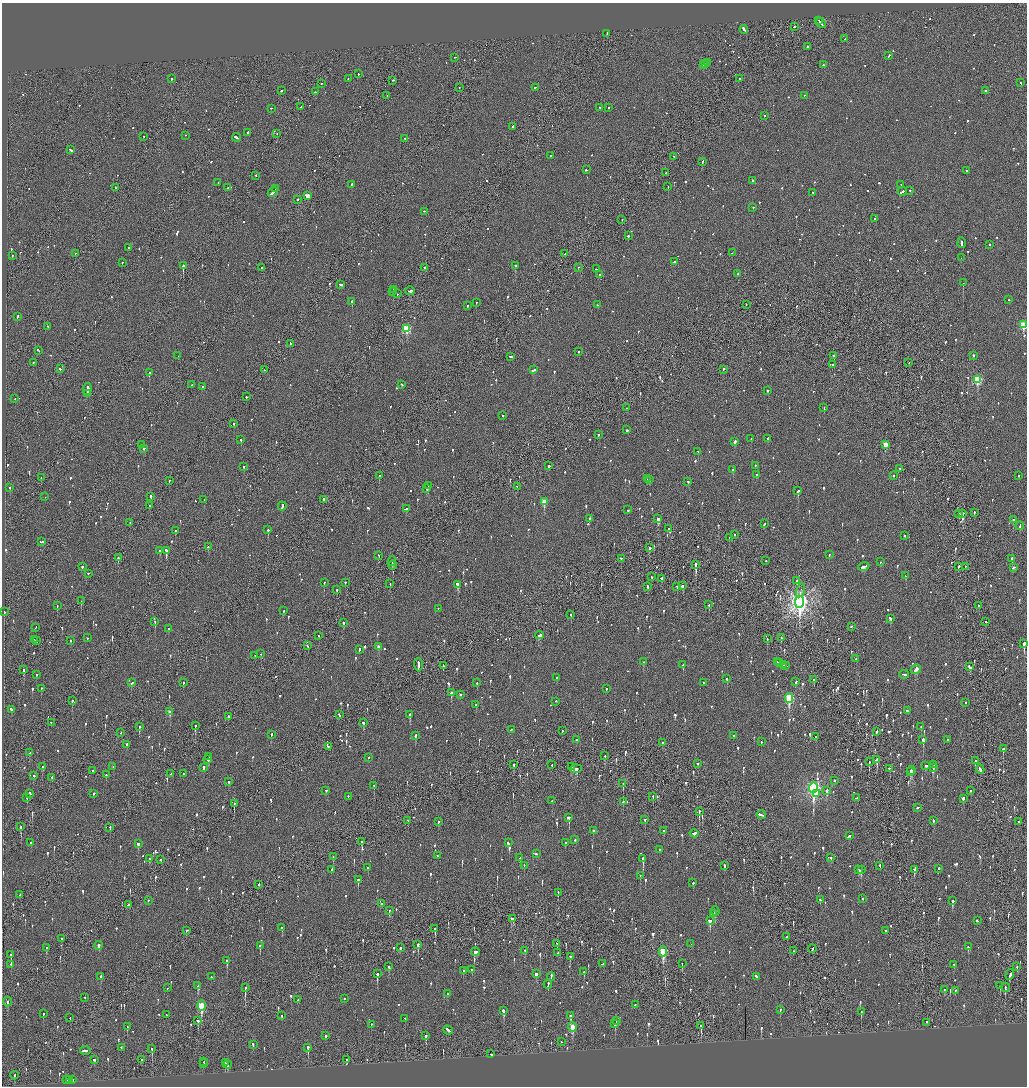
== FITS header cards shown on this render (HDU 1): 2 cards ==
NAXIS1  =                 2050
NAXIS2  =                 2168

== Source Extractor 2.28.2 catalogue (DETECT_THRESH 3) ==
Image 2050 x 2168 px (HDU 1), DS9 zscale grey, zoomed out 1/2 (1 PNG px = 2 x 2 image px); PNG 1029 x 1088 px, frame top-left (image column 2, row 2168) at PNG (2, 3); each listed source drawn as its Kron ellipse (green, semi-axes under 4 px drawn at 4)
Background -0.11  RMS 0.077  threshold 0.23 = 3 sigma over >= 5 px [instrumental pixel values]
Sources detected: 1435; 51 cannot appear on this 1/2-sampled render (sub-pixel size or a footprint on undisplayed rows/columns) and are neither listed nor drawn; of the other 1384, the 500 brightest by FLUX_AUTO listed and drawn (884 fainter detections omitted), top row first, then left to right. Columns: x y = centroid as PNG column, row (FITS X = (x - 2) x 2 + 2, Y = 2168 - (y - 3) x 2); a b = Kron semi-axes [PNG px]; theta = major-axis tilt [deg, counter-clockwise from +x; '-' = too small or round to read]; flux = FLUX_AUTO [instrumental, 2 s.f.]
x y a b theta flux
818 21 2 1 - 130
821 23 6 2 -51 450
794 27 2 2 - 150
744 30 4 2 - 590
607 34 3 1 - 100
845 39 2 2 - 59
807 47 2 2 - 150
889 56 3 2 - 110
455 58 2 1 - 66
708 63 2 1 - 140
706 64 3 2 - 270
703 65 2 2 - 100
823 65 2 2 - 56
358 74 2 2 - 67
172 79 2 2 - 250
348 79 2 2 - 64
739 79 2 1 - 150
393 81 2 1 - 120
1021 83 2 2 - 63
321 84 2 2 - 76
459 88 2 1 - 59
535 88 2 1 - 360
281 91 2 2 - 150
985 91 2 2 - 180
315 92 2 2 - 140
387 96 2 1 - 58
804 96 2 2 - 59
301 107 2 2 - 73
600 108 2 2 - 92
608 108 2 2 - 72
271 109 2 2 - 96
764 116 2 2 - 59
513 127 2 2 - 86
248 133 2 2 - 230
277 134 2 1 - 58
186 136 2 2 - 93
143 137 2 1 - 210
236 138 4 2 - 240
405 139 2 2 - 72
71 150 4 2 - 170
550 156 2 2 - 130
674 157 2 2 - 62
702 162 3 2 - 76
586 170 3 2 - 72
966 171 2 2 - 130
666 173 2 2 - 99
256 176 2 2 - 85
752 181 2 2 - 310
218 183 2 2 - 75
351 185 2 2 - 120
901 185 2 2 - 71
668 187 2 1 - 92
116 188 2 2 - 83
228 188 2 2 - 59
276 189 3 1 - 110
910 191 2 2 - 130
902 192 4 2 - 130
273 193 5 2 - 320
813 193 3 2 - 70
308 196 3 2 - 200
298 200 2 1 - 91
753 208 2 1 - 100
424 212 2 2 - 58
875 219 2 2 - 110
622 220 2 1 - 110
628 236 2 2 - 240
961 243 5 2 - 210
990 245 2 2 - 200
128 248 2 2 - 58
732 253 2 2 - 91
75 254 2 2 - 57
565 254 3 2 - 140
12 256 2 2 - 85
961 258 2 1 - 120
675 262 3 2 - 84
122 263 2 2 - 110
183 266 2 2 - 960
516 266 2 2 - 380
262 268 2 2 - 74
425 268 2 2 - 100
578 268 2 1 - 70
596 269 3 2 - 77
738 274 2 1 - 69
600 275 2 2 - 150
963 283 2 2 - 110
340 285 3 2 - 140
393 290 2 1 - 280
410 291 4 2 - 450
393 292 2 2 - 140
397 294 2 2 - 130
1009 300 2 2 - 57
352 302 2 2 - 310
476 303 2 2 - 73
597 305 2 2 - 62
746 305 2 2 - 75
467 306 2 2 - 62
17 317 3 2 - 95
1023 325 3 3 - 820
48 327 2 2 - 58
407 329 3 3 - 920
290 344 3 2 - 90
38 351 3 2 - 110
579 352 2 1 - 190
178 356 2 2 - 74
834 356 2 1 - 410
973 356 2 2 - 140
510 357 3 2 - 150
33 363 2 2 - 68
909 363 2 1 - 100
832 365 2 2 - 72
60 369 3 2 - 88
264 370 2 2 - 94
533 370 4 2 - 140
723 370 2 1 - 93
149 373 2 2 - 390
977 380 4 3 - 1200
191 385 2 2 - 88
401 385 3 2 - 56
202 387 2 2 - 57
87 389 6 2 84 420
768 391 2 2 - 100
87 394 3 1 - 140
246 397 2 2 - 95
15 399 2 2 - 68
626 408 2 1 - 95
824 408 2 2 - 94
503 416 2 1 - 170
234 424 2 2 - 360
627 430 2 2 - 240
598 435 2 2 - 200
751 439 2 2 - 56
768 439 2 2 - 110
241 440 2 2 - 150
735 442 3 2 - 170
141 445 2 2 - 100
885 445 3 3 - 300
144 449 2 2 - 86
698 452 2 2 - 100
549 466 2 2 - 340
755 466 2 2 - 56
244 467 2 2 - 73
900 469 4 2 - 100
733 470 2 2 - 130
757 475 2 2 - 85
379 476 2 2 - 250
893 476 2 2 - 190
1018 476 2 2 - 77
41 478 2 1 - 89
647 479 2 1 - 95
649 480 2 2 - 61
169 481 2 2 - 69
688 482 2 2 - 96
428 486 2 2 - 120
517 487 2 2 - 64
10 488 2 2 - 88
427 489 2 2 - 310
798 491 3 2 - 440
45 497 2 2 - 57
151 497 2 2 - 430
204 500 2 2 - 78
324 500 2 2 - 540
544 502 3 3 - 340
150 506 2 2 - 89
282 506 4 2 - 200
406 509 3 2 - 240
627 510 2 2 - 80
974 513 2 2 - 74
959 514 3 2 - 210
962 514 3 2 - 610
589 519 2 2 - 79
658 519 3 2 - 370
1013 520 2 2 - 220
130 523 2 2 - 56
764 524 3 2 - 92
1020 526 4 2 - 120
669 529 2 2 - 61
268 530 3 2 - 270
175 531 2 2 - 400
735 535 2 2 - 70
905 536 2 2 - 67
729 538 2 1 - 74
41 542 4 2 - 120
208 547 2 2 - 68
649 548 2 2 - 250
160 551 2 2 - 74
166 551 4 2 - 290
829 555 2 2 - 62
379 556 2 2 - 65
118 558 2 2 - 140
621 559 2 2 - 82
1012 559 2 2 - 260
766 561 2 1 - 75
392 562 4 2 - 200
880 562 2 2 - 79
696 565 3 2 - 1100
392 566 4 1 - 190
82 567 2 2 - 100
864 567 6 2 22 180
958 567 3 1 - 160
965 567 2 1 - 57
1013 568 3 2 - 100
88 574 2 2 - 70
906 576 2 2 - 73
652 577 2 2 - 61
661 579 2 2 - 72
797 581 3 2 - 130
324 583 2 2 - 98
345 583 2 2 - 90
390 584 2 1 - 100
458 585 3 2 - 560
682 586 3 2 - 190
647 587 3 2 - 120
677 587 2 1 - 61
337 590 3 2 - 160
800 591 7 2 75 73
81 601 2 1 - 56
799 602 6 4 85 8500
709 605 2 2 - 92
57 606 2 1 - 72
979 606 2 2 - 68
438 609 2 2 - 69
283 611 2 2 - 60
4 612 2 2 - 57
571 615 2 2 - 110
890 619 3 2 - 120
155 622 3 2 - 68
986 622 2 2 - 57
343 623 3 2 - 97
851 627 2 2 - 87
35 628 2 2 - 100
168 629 2 2 - 69
539 635 4 2 - 160
318 636 2 1 - 68
87 638 2 2 - 150
781 638 3 2 - 81
767 639 2 2 - 93
34 640 3 1 - 120
36 641 2 2 - 79
70 641 2 2 - 68
1024 644 3 2 - 930
308 646 2 2 - 240
379 647 3 2 - 170
359 650 3 2 - 120
261 654 2 2 - 57
255 656 2 2 - 130
856 659 2 1 - 87
643 662 2 2 - 120
777 662 3 2 - 150
780 663 3 2 - 130
418 665 7 2 -88 360
683 665 3 2 - 160
783 665 3 2 - 130
443 666 3 2 - 120
785 666 3 1 - 120
969 667 4 2 - 270
24 670 3 2 - 490
916 670 5 3 - 220
36 675 2 2 - 210
904 675 5 2 - 200
557 678 2 2 - 100
727 679 3 2 - 75
814 680 2 2 - 140
796 682 3 2 - 130
131 683 2 2 - 150
183 683 3 2 - 80
477 683 2 2 - 70
703 683 2 2 - 71
41 689 2 2 - 79
606 689 2 2 - 68
451 693 2 2 - 300
460 695 2 2 - 85
789 698 4 3 - 1300
72 701 2 2 - 91
556 702 2 2 - 84
965 703 2 2 - 57
476 705 2 2 - 180
11 710 3 2 - 73
907 711 2 2 - 160
170 712 3 2 - 180
339 715 3 2 - 150
410 715 3 2 - 270
228 717 2 2 - 320
51 723 2 2 - 130
363 723 2 2 - 89
195 726 3 2 - 120
139 727 3 2 - 120
921 727 2 2 - 86
511 730 2 2 - 79
562 731 2 2 - 73
876 732 3 2 - 94
121 733 2 2 - 66
271 735 2 2 - 260
415 736 3 2 - 130
733 736 2 2 - 110
816 737 3 2 - 59
577 740 2 2 - 62
923 740 3 2 - 290
948 740 2 2 - 61
761 742 2 2 - 62
662 743 2 2 - 220
127 745 2 2 - 110
328 747 2 2 - 93
1003 749 2 2 - 990
29 753 3 2 - 92
605 756 2 2 - 190
209 757 2 2 - 270
368 758 2 2 - 110
208 760 3 2 - 81
877 760 3 2 - 160
975 761 2 2 - 80
869 762 3 1 - 150
698 764 2 2 - 80
514 765 2 2 - 62
552 765 2 2 - 79
934 765 2 2 - 120
926 766 3 2 - 140
42 767 2 2 - 70
113 767 2 1 - 87
571 767 3 2 - 190
204 768 2 2 - 380
933 768 3 2 - 100
576 769 5 3 - 240
889 769 2 2 - 79
980 769 4 2 - 170
93 771 2 2 - 55
911 771 4 2 - 370
910 772 2 1 - 120
171 774 2 2 - 97
183 774 2 1 - 80
106 775 2 2 - 83
34 776 2 2 - 75
52 778 2 2 - 130
834 781 2 2 - 130
229 782 2 2 - 130
623 784 2 1 - 340
374 786 2 2 - 130
813 788 5 4 - 3800
326 791 2 2 - 91
826 791 3 2 - 230
970 791 2 2 - 130
30 794 3 2 - 87
93 794 2 2 - 140
817 794 4 3 - 77
348 797 2 2 - 79
653 797 2 2 - 59
27 798 3 2 - 79
856 798 3 2 - 71
963 799 2 2 - 230
552 801 2 2 - 60
623 802 3 2 - 58
234 804 3 1 - 110
918 808 3 2 - 63
699 812 3 1 - 220
761 815 5 2 - 310
568 818 3 2 - 280
645 820 3 2 - 65
408 821 2 1 - 59
933 821 3 2 - 70
438 822 3 2 - 84
1019 822 2 2 - 76
21 827 4 2 - 330
110 828 4 2 - 92
593 831 2 2 - 110
664 831 2 2 - 60
694 834 4 2 - 140
849 836 4 2 - 110
575 840 2 2 - 98
362 842 2 2 - 330
31 843 2 2 - 150
508 843 3 2 - 79
565 843 2 2 - 80
138 844 3 2 - 88
660 850 2 2 - 300
536 854 3 2 - 63
437 856 2 2 - 58
333 857 2 2 - 61
520 858 3 2 - 91
831 858 2 2 - 140
150 859 3 2 - 64
643 859 4 2 - 550
161 860 2 1 - 100
524 866 2 2 - 62
724 866 4 2 - 150
880 866 3 1 - 57
368 868 2 2 - 180
939 869 2 2 - 130
331 870 3 2 - 140
859 870 2 2 - 58
861 870 3 2 - 300
914 870 3 2 - 150
640 876 2 2 - 63
358 880 3 2 - 190
693 883 2 2 - 310
259 885 2 2 - 240
558 893 2 1 - 68
20 895 2 1 - 57
863 899 2 2 - 56
820 900 3 2 - 69
148 901 2 2 - 71
952 901 3 2 - 240
382 904 2 2 - 83
128 905 4 2 - 110
389 911 3 2 - 64
715 911 4 2 - 210
714 914 2 1 - 75
513 919 4 3 - 160
710 921 3 2 - 200
977 921 3 2 - 86
282 928 3 2 - 78
435 929 4 2 - 280
186 931 3 2 - 110
885 931 2 2 - 80
787 937 2 2 - 100
62 939 2 2 - 160
557 944 2 2 - 68
691 944 2 1 - 69
418 945 4 2 - 220
99 946 4 2 - 73
260 946 3 2 - 58
968 947 3 2 - 78
46 948 4 2 - 110
400 948 2 1 - 300
812 949 4 2 - 110
525 951 3 2 - 60
793 951 2 2 - 65
475 952 4 3 - 240
663 952 5 3 - 1100
558 953 2 1 - 79
11 955 3 2 - 180
570 957 2 2 - 93
227 961 3 2 - 230
603 964 3 2 - 190
682 964 2 1 - 60
11 965 2 2 - 77
954 965 2 2 - 120
389 967 3 2 - 110
1017 967 3 2 - 79
472 970 2 2 - 77
463 971 2 2 - 160
584 972 2 2 - 100
377 974 3 2 - 420
536 974 3 2 - 330
1010 975 5 2 - 140
101 977 3 2 - 110
211 977 2 2 - 110
551 977 4 2 - 150
756 977 3 2 - 300
548 984 4 2 - 190
198 986 4 3 - 130
1000 986 2 1 - 110
167 988 2 1 - 59
245 988 4 2 - 240
1005 988 4 2 - 250
944 990 2 2 - 72
955 991 2 2 - 86
447 994 2 2 - 160
85 998 2 1 - 77
344 999 2 2 - 71
297 1000 2 1 - 130
8 1002 5 2 - 120
635 1005 2 2 - 63
201 1006 5 3 - 740
780 1010 2 2 - 58
503 1011 3 2 - 340
861 1012 3 1 - 87
43 1014 3 2 - 75
166 1015 2 2 - 78
281 1016 3 2 - 81
571 1016 2 2 - 610
70 1018 2 1 - 71
405 1019 2 2 - 81
198 1021 3 2 - 180
616 1021 2 2 - 72
926 1023 2 1 - 200
615 1024 3 2 - 100
371 1025 2 2 - 72
701 1026 2 2 - 980
127 1027 3 2 - 100
572 1027 5 3 - 390
448 1031 5 2 - 250
326 1036 2 2 - 280
426 1036 4 2 - 200
561 1042 2 1 - 70
253 1045 4 2 - 170
121 1048 2 2 - 330
308 1048 3 2 - 380
152 1049 2 2 - 76
85 1051 5 2 - 260
490 1054 3 2 - 160
94 1060 2 2 - 120
142 1060 2 2 - 83
347 1060 3 2 - 60
203 1062 2 1 - 86
225 1063 3 2 - 130
204 1064 2 1 - 150
228 1065 4 2 - 72
15 1076 4 1 - 150
67 1080 3 2 - 140
70 1080 3 2 - 240
73 1080 2 2 - 110
At the frame edge (FLAGS 8, measured only in part): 1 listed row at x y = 1023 325
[884 fainter detections neither listed nor drawn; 51 sub-pixel or undisplayed-footprint detections neither listed nor drawn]